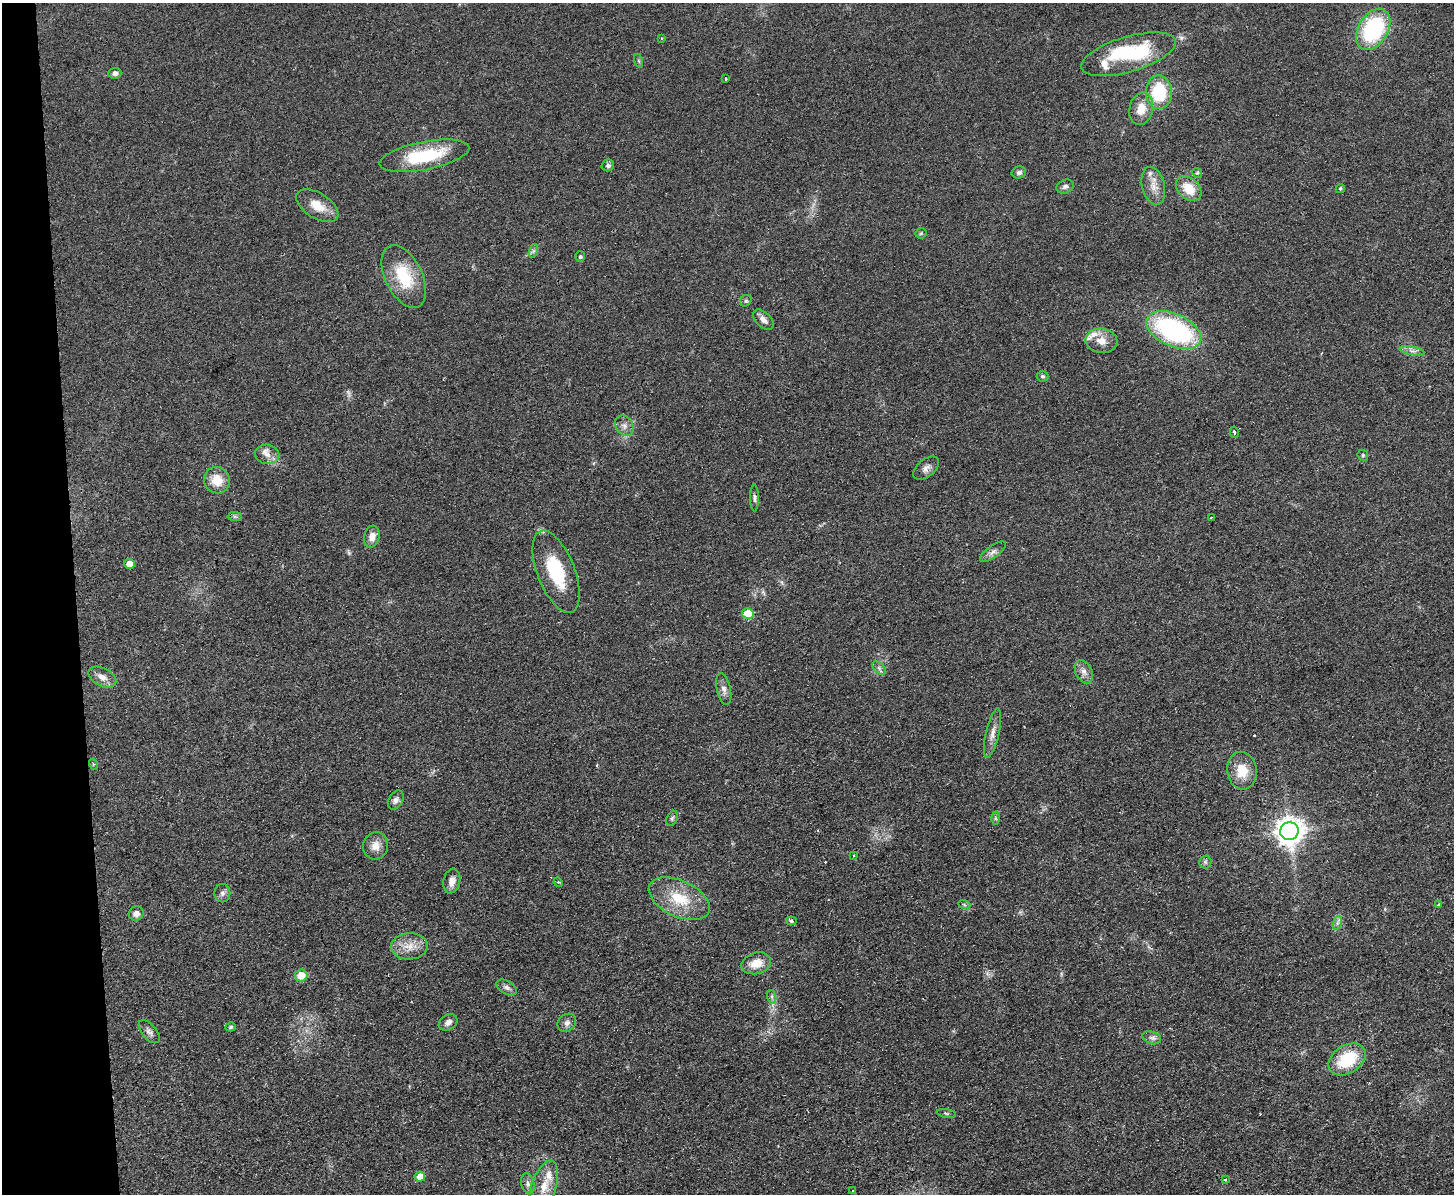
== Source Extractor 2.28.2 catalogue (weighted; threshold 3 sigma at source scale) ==
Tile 4 of 3 x 4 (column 1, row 2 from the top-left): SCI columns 259-1710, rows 2439-3630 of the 4762 x 4877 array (HDU 1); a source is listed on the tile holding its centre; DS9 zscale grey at full resolution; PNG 1456 x 1196 px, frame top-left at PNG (2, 3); each listed source drawn as its Kron ellipse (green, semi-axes under 4 px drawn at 4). Shown black and unused: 5% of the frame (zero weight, under 2 of 3 exposures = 3% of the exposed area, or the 3 px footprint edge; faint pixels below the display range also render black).
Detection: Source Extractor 2.28.2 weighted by HDU 2 'WHT'; one run over the whole footprint, this tile lists its part. Background 0.084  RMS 0.0092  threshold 0.0414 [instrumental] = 3 sigma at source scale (4.5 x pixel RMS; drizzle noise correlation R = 1.50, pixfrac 1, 0.05/0.05 arcsec/px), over >= 5 px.
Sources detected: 91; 1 too faint to see at this stretch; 1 inside a brighter object's white glare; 3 cosmic-ray / hot-pixel residue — neither listed nor drawn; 5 inside a brighter listed object's ellipse — not listed separately; the other 81 listed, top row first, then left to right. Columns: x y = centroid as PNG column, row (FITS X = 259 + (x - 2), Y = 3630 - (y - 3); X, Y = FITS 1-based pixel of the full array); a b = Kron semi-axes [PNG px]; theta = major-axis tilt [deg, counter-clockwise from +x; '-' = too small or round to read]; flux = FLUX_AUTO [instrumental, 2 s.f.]
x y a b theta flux
1373 29 22 14 59 94
662 38 4 3 - 0.67
1128 54 49 17 17 70
639 61 7 4 -71 1.4
115 73 6 5 - 3.1
725 79 3 3 - 1.7
1159 92 17 13 -88 43
1141 109 16 11 75 14
424 156 45 14 11 56
608 165 6 6 - 1.9
1019 172 7 6 - 2.7
1197 173 5 4 - 1.3
1065 186 9 6 24 2.7
1153 186 19 11 -78 10
1189 188 14 10 -43 18
1340 188 4 4 - 1.5
317 206 23 12 -32 16
921 233 5 5 - 1.2
533 251 7 4 71 1.8
580 257 5 5 - 1.9
404 276 34 18 -64 40
746 301 6 5 - 1.6
763 320 12 7 -43 4.7
1174 330 29 16 -24 150
1101 341 16 12 -9 11
1412 351 12 4 -10 3.2
1043 376 6 5 - 1.6
624 426 11 8 -56 4.6
1234 432 6 3 -79 3.1
267 454 12 9 -11 6
1363 455 6 5 - 1.2
926 468 15 8 39 4.8
217 480 13 12 - 15
755 498 13 3 -90 2.3
235 516 7 4 -1 1.6
1211 517 3 2 - 1.2
372 537 11 7 75 7.9
993 552 15 6 36 3.8
129 564 5 5 - 11
556 572 43 18 -69 49
748 614 6 5 - 27
879 668 8 5 -46 2.4
1084 672 12 8 -64 5.1
102 677 15 9 -27 7.5
724 689 16 7 -78 5.1
993 733 25 6 77 6.9
93 764 5 3 - 0.99
1242 771 19 15 -82 18
396 800 10 7 60 3.4
672 818 8 5 63 2
995 818 6 4 -89 1.3
1289 831 9 9 - 1100
375 846 13 12 - 8.9
853 856 4 3 - 1.5
1205 862 6 6 - 1.8
452 881 12 8 78 6.6
558 882 5 4 - 0.83
222 893 9 8 - 3.2
679 899 32 18 -25 34
964 904 6 4 -20 1.2
1439 905 4 3 - 2.1
136 914 7 7 - 4.7
791 921 5 4 - 2.3
1337 923 7 4 71 2.2
409 946 18 13 3 13
756 963 15 10 16 14
301 975 6 6 - 15
507 988 11 6 -31 3
772 997 7 4 -72 1.8
448 1022 10 7 32 4.4
567 1023 10 8 41 3.7
231 1027 5 4 - 1.5
149 1032 14 7 -50 4
1152 1038 9 6 -17 3
1347 1059 20 14 33 40
946 1113 9 3 -9 1.3
420 1177 5 5 - 13
1225 1180 3 2 - 0.98
528 1184 10 6 -76 3.5
544 1186 26 12 71 18
853 1191 3 3 - 2.2
Isophote crosses this tile's border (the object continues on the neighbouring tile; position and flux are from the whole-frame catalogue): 1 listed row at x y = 544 1186